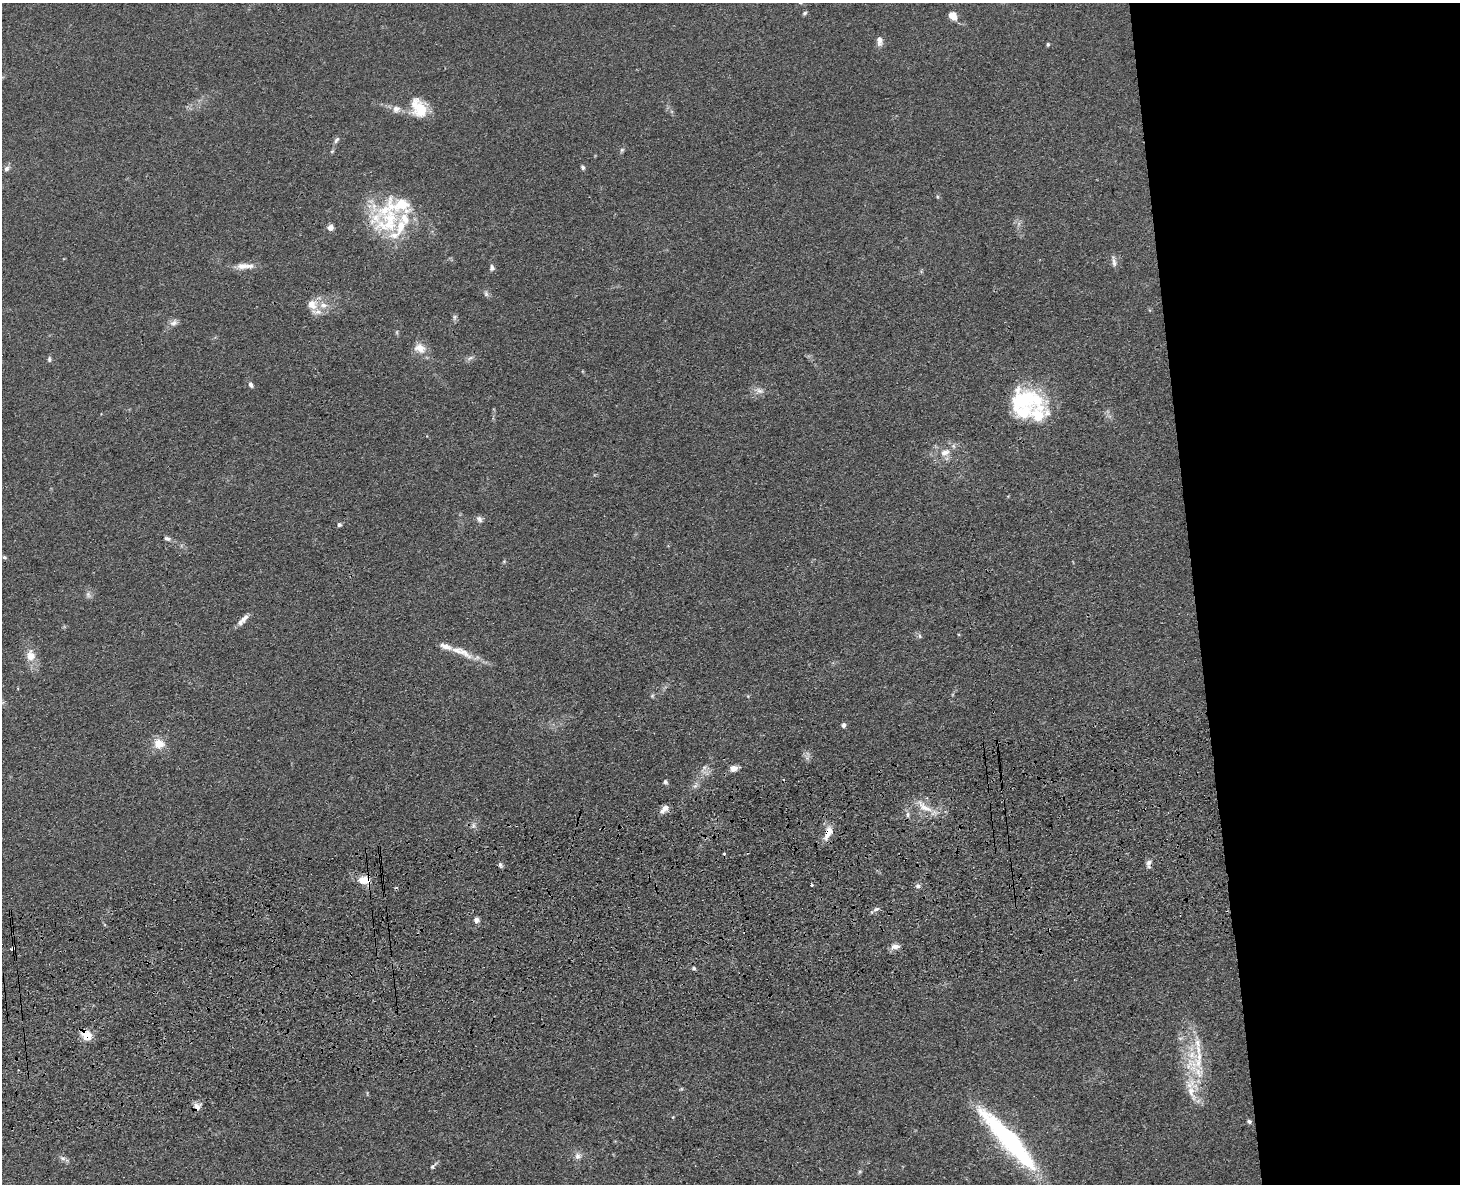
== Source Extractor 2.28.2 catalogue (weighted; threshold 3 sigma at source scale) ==
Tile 6 of 3 x 4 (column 3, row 2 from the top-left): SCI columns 3185-4642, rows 2483-3664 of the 4800 x 4963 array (HDU 1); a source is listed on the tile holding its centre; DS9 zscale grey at full resolution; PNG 1462 x 1186 px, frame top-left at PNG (2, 3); no overlay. Shown black and unused: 18% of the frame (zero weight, under 3 of 4 exposures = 6% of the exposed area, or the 3 px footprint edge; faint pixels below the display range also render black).
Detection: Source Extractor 2.28.2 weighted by HDU 2 'WHT'; one run over the whole footprint, this tile lists its part. Background 0.0683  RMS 0.0059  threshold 0.0265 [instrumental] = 3 sigma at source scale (4.5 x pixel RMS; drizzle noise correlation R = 1.50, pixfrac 1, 0.05/0.05 arcsec/px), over >= 5 px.
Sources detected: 83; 1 cosmic-ray / hot-pixel residue — not listed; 14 inside a brighter listed object's ellipse — not listed separately; the other 68 listed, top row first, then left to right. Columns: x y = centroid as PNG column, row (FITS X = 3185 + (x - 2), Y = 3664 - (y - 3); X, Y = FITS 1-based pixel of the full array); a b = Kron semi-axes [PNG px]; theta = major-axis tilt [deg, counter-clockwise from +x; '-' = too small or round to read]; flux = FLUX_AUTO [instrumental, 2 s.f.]
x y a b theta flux
805 13 6 4 28 1
953 16 10 7 -43 5.7
879 41 13 6 -88 2.9
1048 44 5 4 - 0.79
419 108 26 16 -63 16
396 109 11 10 - 3.7
336 140 10 5 53 1.5
622 150 6 5 - 0.98
332 151 6 3 19 0.65
583 167 5 5 - 1.3
7 168 9 6 46 2
389 221 50 44 -21 49
330 228 7 6 - 3.1
1114 262 16 5 -80 2.2
245 266 26 8 2 5.8
492 268 8 6 -87 1.7
486 294 8 5 -70 1.4
312 305 15 12 -56 6.6
454 317 7 4 90 1.3
173 323 11 8 17 2.9
420 348 17 12 -28 6.6
470 358 10 4 33 1.5
49 359 8 5 -90 1.1
251 385 7 5 -55 1.8
760 391 11 8 -22 2.9
1025 400 46 24 -3 48
945 453 13 8 20 5.2
479 519 10 7 -46 2
339 525 5 4 - 1.4
167 539 8 5 -13 1.8
4 557 7 4 -32 0.93
88 594 9 6 -64 1.9
243 620 17 6 45 3.9
920 636 6 4 -88 0.96
464 653 28 8 -36 8.1
31 656 15 12 -85 7.1
652 696 6 4 46 0.87
843 725 6 5 - 1.5
159 744 12 11 - 8.6
704 767 6 6 - 1.6
734 768 10 8 7 3.2
665 782 6 5 - 1.2
695 785 11 5 63 2
925 807 25 10 -32 8.9
664 809 13 7 43 3.6
907 815 9 4 -90 1.5
473 825 7 5 62 1.5
828 832 18 7 67 6.5
1148 863 11 6 84 2.5
500 865 6 5 - 1.3
364 880 14 9 0 8.9
811 885 3 3 - 0.9
918 886 7 5 3 1.7
876 909 9 5 23 1.8
476 920 7 6 - 2.1
895 947 13 6 5 3.1
12 949 4 3 - 12
694 968 6 4 -2 1.1
87 1036 10 8 -48 12
1192 1055 32 15 81 22
1192 1093 31 9 -70 9.9
197 1106 10 9 - 3.4
1249 1122 5 4 - 1.3
1009 1140 78 15 -48 97
578 1156 10 9 - 3
62 1158 9 7 -30 2
433 1166 12 5 48 1.5
860 1171 6 4 18 0.77
Overlapping masked pixels (flux is a lower limit): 5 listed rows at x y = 828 832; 364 880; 12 949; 87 1036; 197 1106